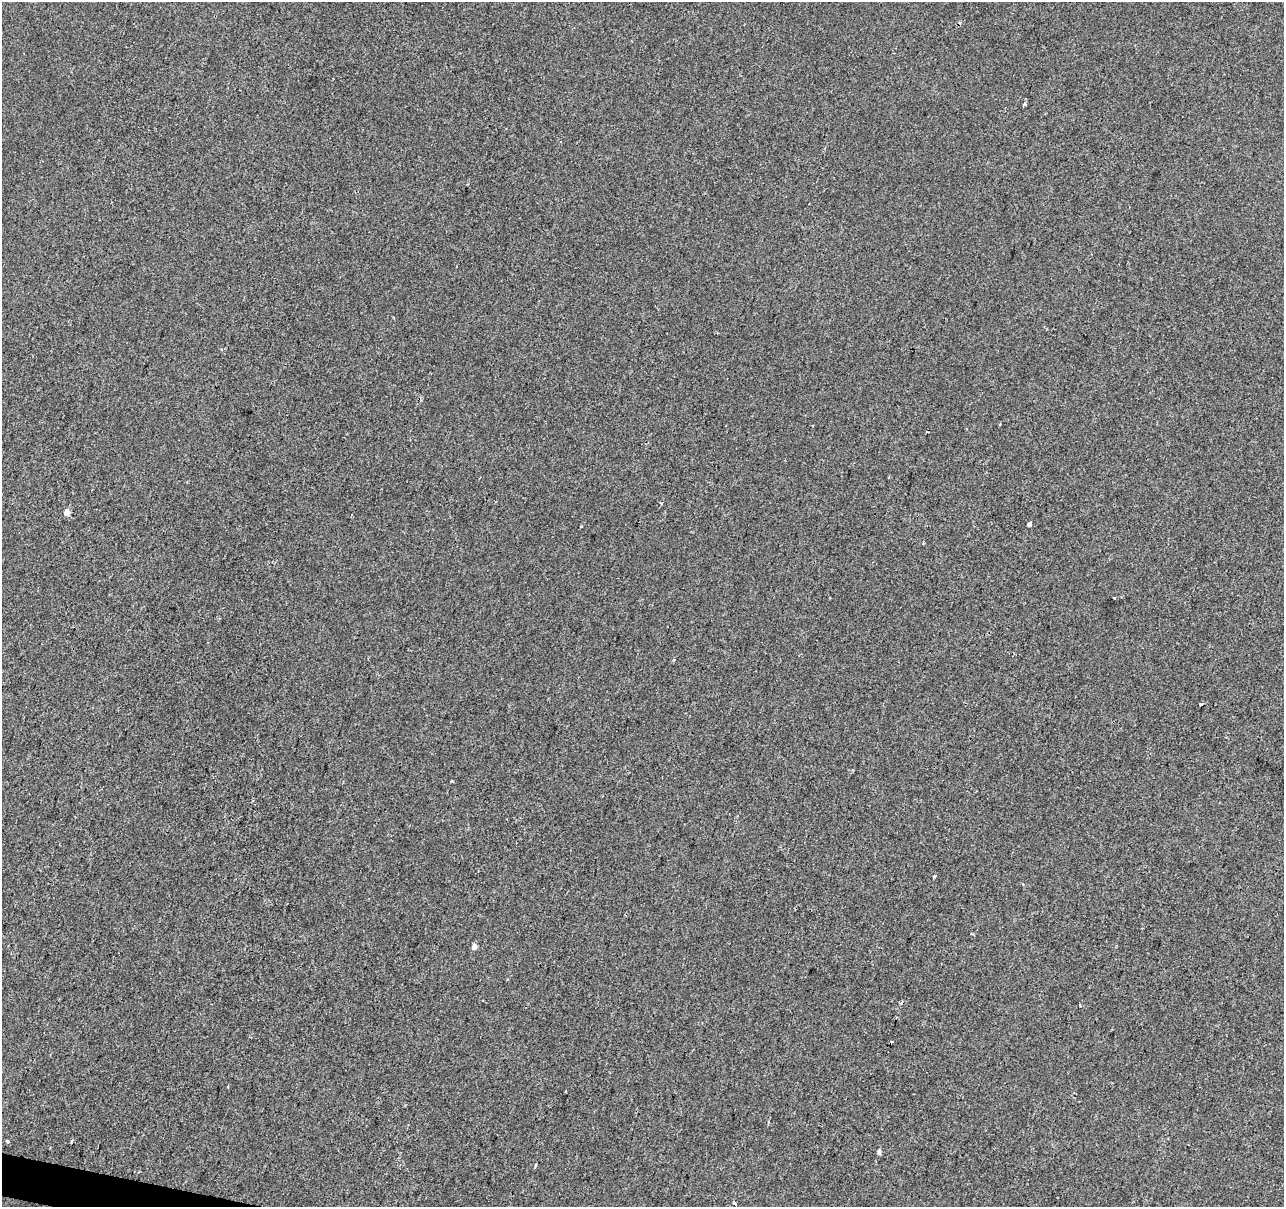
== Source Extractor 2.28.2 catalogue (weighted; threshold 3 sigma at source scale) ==
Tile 7 of 4 x 4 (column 3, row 2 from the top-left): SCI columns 2565-3846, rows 2629-3833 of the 5136 x 5319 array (HDU 1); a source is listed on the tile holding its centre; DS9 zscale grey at full resolution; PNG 1286 x 1209 px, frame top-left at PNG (2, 2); no overlay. Shown black and unused: <1% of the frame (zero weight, under 2 of 3 exposures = <1% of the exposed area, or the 3 px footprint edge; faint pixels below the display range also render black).
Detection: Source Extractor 2.28.2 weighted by HDU 2 'WHT'; one run over the whole footprint, this tile lists its part. Background 3.32e-04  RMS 0.0042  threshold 0.0188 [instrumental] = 3 sigma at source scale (4.5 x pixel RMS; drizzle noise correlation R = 1.50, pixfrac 1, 0.0396/0.0396 arcsec/px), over >= 5 px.
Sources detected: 20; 4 cosmic-ray / hot-pixel residue — not listed; the other 16 listed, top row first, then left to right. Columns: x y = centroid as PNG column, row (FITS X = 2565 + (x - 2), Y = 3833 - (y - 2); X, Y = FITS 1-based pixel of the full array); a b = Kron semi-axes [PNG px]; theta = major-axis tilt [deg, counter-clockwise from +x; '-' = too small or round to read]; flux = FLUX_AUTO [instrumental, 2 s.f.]
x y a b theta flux
1024 104 4 3 - 0.92
1000 424 4 2 - 0.35
661 503 3 3 - 0.83
67 512 5 5 - 3.6
1030 524 4 3 - 6
1114 598 3 3 - 0.51
674 660 4 3 - 0.39
1201 704 3 3 - 1.2
452 781 3 3 - 0.63
934 876 3 3 - 1.3
474 946 4 4 - 2.8
7 1141 5 3 - 0.48
72 1142 4 3 - 2.7
879 1152 6 4 69 1.1
535 1165 5 3 - 0.52
734 1203 5 3 - 3.3